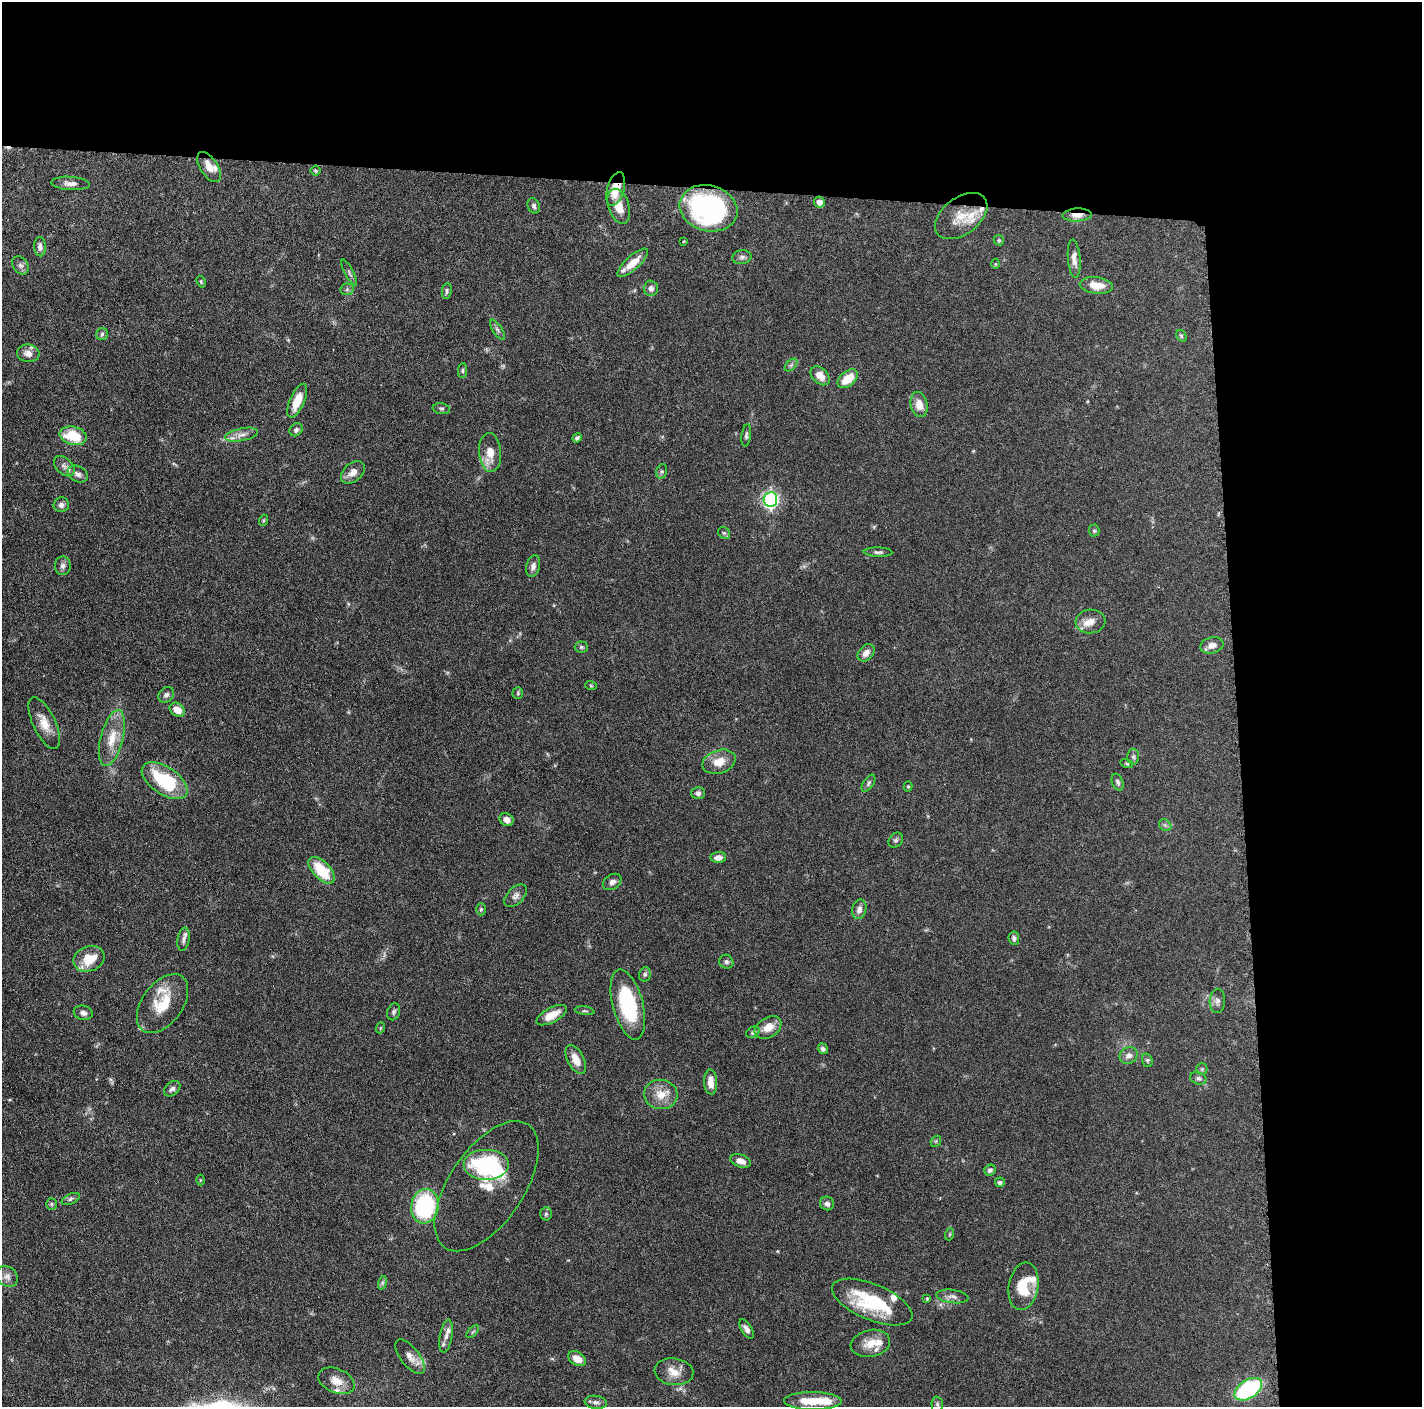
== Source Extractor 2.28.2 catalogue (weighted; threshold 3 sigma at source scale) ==
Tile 3 of 3 x 3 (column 3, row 1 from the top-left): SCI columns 2846-4265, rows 2821-4225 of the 4271 x 4239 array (HDU 1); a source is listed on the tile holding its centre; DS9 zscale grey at full resolution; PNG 1424 x 1409 px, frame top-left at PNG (2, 2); each listed source drawn as its Kron ellipse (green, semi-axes under 4 px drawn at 4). Shown black and unused: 24% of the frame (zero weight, under 3 of 6 exposures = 1% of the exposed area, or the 3 px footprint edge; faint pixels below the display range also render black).
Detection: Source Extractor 2.28.2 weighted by HDU 2 'WHT'; one run over the whole footprint, this tile lists its part. Background 0.0477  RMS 0.0026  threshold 0.0107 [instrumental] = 3 sigma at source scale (4.09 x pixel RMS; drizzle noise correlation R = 1.36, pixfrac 0.8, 0.05/0.05 arcsec/px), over >= 5 px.
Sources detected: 149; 1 too faint to see at this stretch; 2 inside a brighter object's white glare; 1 cosmic-ray / hot-pixel residue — neither listed nor drawn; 10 inside a brighter listed object's ellipse — not listed separately; the other 135 listed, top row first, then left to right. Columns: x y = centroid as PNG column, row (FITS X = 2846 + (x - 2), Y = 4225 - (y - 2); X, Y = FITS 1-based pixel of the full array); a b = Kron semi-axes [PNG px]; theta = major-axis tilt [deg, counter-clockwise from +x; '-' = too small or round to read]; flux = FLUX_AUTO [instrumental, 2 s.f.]
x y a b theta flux
209 167 17 8 -57 2.5
315 171 5 5 - 0.36
71 183 19 6 -4 1.5
616 189 17 8 74 5.2
819 202 5 5 - 1.5
534 206 8 6 -66 0.71
619 206 18 10 -72 3.3
708 208 29 23 -15 45
1077 215 14 6 2 2.5
961 216 30 18 37 5
999 240 5 4 - 0.31
684 241 3 3 - 0.44
40 247 9 6 -87 0.83
742 257 9 7 8 0.8
1074 259 19 6 -85 1.6
633 263 20 7 42 3.8
996 264 5 3 - 0.23
20 265 10 7 -56 0.93
349 272 14 3 -63 0.59
201 282 6 4 -64 0.3
1096 285 16 8 -7 3.5
651 288 8 7 - 1
347 289 6 6 - 0.52
447 291 8 4 84 0.49
497 330 11 4 -57 0.71
102 334 6 6 - 0.52
1181 336 6 4 -59 0.37
28 353 11 8 -7 1.8
791 365 7 4 45 0.54
462 370 7 4 84 0.42
820 376 11 7 -45 2.4
848 379 12 7 39 4.9
297 401 18 7 67 4.5
919 405 12 8 -77 3.1
441 409 8 5 -8 0.47
296 430 7 5 45 0.72
242 435 17 6 11 1.7
746 435 11 4 83 0.56
73 436 14 9 -14 7.7
577 438 5 4 - 0.56
490 453 19 11 -85 3.5
64 466 12 8 -45 1.2
662 471 7 5 72 0.42
353 472 13 9 42 1.9
78 474 11 7 -29 1.2
770 499 7 7 - 66
61 505 7 7 - 0.95
264 520 6 3 72 0.26
1094 531 6 5 - 0.39
724 533 6 5 - 0.48
878 552 14 4 -2 0.71
63 566 9 8 - 0.91
533 566 11 6 75 1.1
1090 621 15 12 5 2.3
1212 645 12 8 13 1.8
581 647 6 5 - 0.48
866 653 10 7 46 1.5
591 686 6 3 -20 0.25
518 693 6 5 - 0.36
166 695 8 6 44 0.8
177 710 8 6 -35 2.7
44 723 28 11 -65 3.6
112 738 28 11 76 5.1
1133 757 8 6 -89 0.65
719 762 17 11 18 3.6
1127 764 6 4 -17 0.32
165 781 26 13 -34 14
1118 782 9 5 -69 0.67
869 783 10 5 58 0.57
908 786 5 4 - 0.29
698 793 7 6 - 0.73
507 820 7 6 - 1.6
1165 825 7 5 -44 0.53
896 840 8 6 49 0.59
718 857 8 5 3 1.4
321 870 16 9 -47 7.9
612 882 10 7 35 0.98
516 896 13 8 47 1.2
481 909 6 5 - 0.37
859 909 10 7 76 1.4
1014 938 6 5 - 0.67
184 939 12 6 80 0.96
89 959 16 12 21 5.7
726 962 7 6 - 0.61
645 974 7 5 76 0.56
1217 1001 12 7 88 1.1
163 1004 33 20 53 7.7
628 1004 36 15 -75 18
585 1011 10 3 -8 0.41
394 1012 9 6 69 0.58
83 1013 9 7 -12 1
552 1015 17 7 28 3.4
768 1027 14 10 32 2.9
380 1028 5 3 - 0.24
753 1032 7 5 29 0.55
823 1049 5 5 - 0.63
1129 1055 9 8 - 1.2
576 1060 16 8 -63 2.7
1147 1060 7 5 -72 0.38
1202 1069 6 6 - 0.43
1198 1078 8 6 -17 0.68
711 1082 12 6 -87 1.9
172 1089 9 6 39 0.83
661 1094 17 14 -7 3.9
936 1141 6 4 47 0.33
741 1161 11 6 -19 1.5
487 1165 23 15 0 24
990 1170 6 5 - 0.67
200 1180 5 3 - 0.21
1000 1182 5 4 - 0.68
487 1186 74 37 56 13
71 1199 9 5 25 0.6
827 1203 7 6 - 0.86
51 1204 6 5 - 0.37
425 1206 17 13 82 24
546 1214 7 5 88 0.49
950 1234 6 4 71 0.3
7 1277 11 9 -45 1.4
382 1283 7 4 72 0.46
1023 1286 24 15 80 6.3
952 1296 16 6 -8 1.2
927 1298 4 3 - 0.27
872 1302 43 18 -23 16
746 1329 11 5 -58 1
473 1332 8 3 45 0.31
446 1336 16 6 80 1.5
870 1343 20 13 10 3.6
410 1357 20 9 -52 2.4
577 1359 9 6 -32 2.7
674 1372 19 13 -7 3.3
336 1381 19 12 -23 3
1248 1389 15 9 33 28
813 1401 29 9 -1 6.3
596 1402 11 6 -7 0.88
937 1404 7 5 -88 0.54
Overlapping masked pixels (flux is a lower limit): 2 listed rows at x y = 616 189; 1077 215